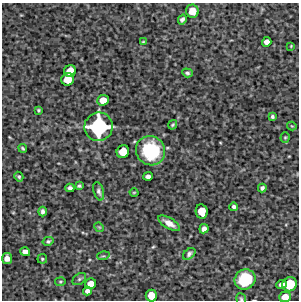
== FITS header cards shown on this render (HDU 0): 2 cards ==
NAXIS1  =                  297 /Length X axis
NAXIS2  =                  298 /Length Y axis

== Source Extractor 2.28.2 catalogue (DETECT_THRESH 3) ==
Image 297 x 298 px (HDU 0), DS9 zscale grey, 1 PNG px = 1 image px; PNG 301 x 302 px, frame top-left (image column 1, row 298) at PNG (2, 3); each listed source drawn as its Kron ellipse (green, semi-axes under 4 px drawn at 4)
Background 5260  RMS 290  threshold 856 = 3 sigma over >= 5 px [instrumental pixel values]
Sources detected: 47; all 47 listed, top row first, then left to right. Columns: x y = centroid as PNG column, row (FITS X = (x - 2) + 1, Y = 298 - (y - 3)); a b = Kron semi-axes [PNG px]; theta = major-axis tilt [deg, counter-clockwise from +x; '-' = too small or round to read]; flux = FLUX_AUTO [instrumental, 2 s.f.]
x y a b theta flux
192 11 6 6 - 2.4e+05
182 19 5 4 - 5.2e+04
143 42 3 2 - 1.8e+04
267 42 5 4 - 1.0e+05
291 46 4 3 - 1.5e+04
70 71 6 5 - 2.5e+05
187 73 5 4 - 3.6e+04
68 79 6 6 - 3.1e+05
103 100 6 5 - 2.0e+05
38 110 3 3 - 2.6e+04
272 117 4 3 - 3.1e+04
173 125 5 3 - 2.6e+04
292 126 4 3 - 1.5e+04
99 127 14 14 - 1.9e+06
285 137 5 4 - 2.2e+04
23 148 4 2 - 2.4e+04
151 151 15 14 - 1.2e+06
123 152 6 6 - 3.2e+05
148 176 5 4 - 8.2e+04
19 177 5 4 - 2.7e+04
79 186 4 3 - 3.1e+04
70 188 4 4 - 5.2e+04
262 188 4 4 - 5.0e+04
99 191 9 5 -74 5.4e+04
134 192 4 3 - 1.6e+04
234 207 4 3 - 4.5e+04
202 211 7 6 - 3.0e+05
43 212 5 3 - 4.9e+04
169 223 12 5 -31 1.5e+05
99 227 5 4 - 2.1e+04
204 229 5 4 - 9.6e+04
48 241 5 4 - 3.2e+04
25 252 5 4 - 9.5e+04
189 254 7 4 40 5.3e+04
103 256 6 3 16 2.3e+04
7 258 5 5 - 1.2e+05
42 259 5 4 - 2.7e+04
79 279 8 5 37 3.6e+04
245 279 11 9 37 7.0e+05
60 282 5 4 - 2.3e+04
90 284 6 5 - 1.7e+05
282 284 5 4 - 1.1e+05
290 284 7 7 - 5.2e+05
87 291 4 4 - 7.3e+04
151 295 6 6 - 2.4e+05
285 297 6 5 - 1.8e+05
241 299 6 5 - 2.7e+04
At the frame edge (FLAGS 8, measured only in part): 2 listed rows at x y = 285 297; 241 299